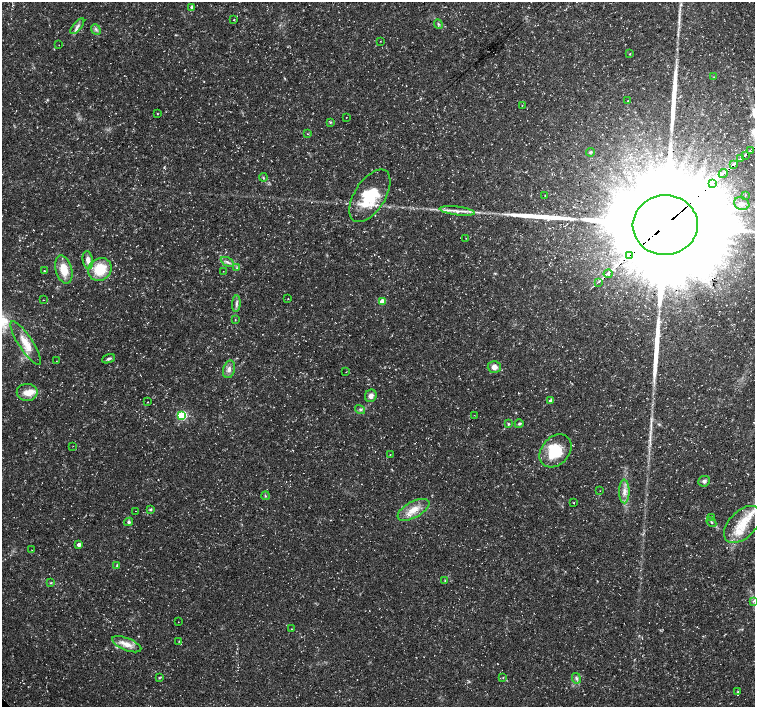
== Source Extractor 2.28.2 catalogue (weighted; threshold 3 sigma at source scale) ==
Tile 10 of 4 x 4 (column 2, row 3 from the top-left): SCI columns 1506-3010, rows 1558-2966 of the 6024 x 5999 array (HDU 1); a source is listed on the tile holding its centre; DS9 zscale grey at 2 x 2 block average (1 PNG px = mean of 2 x 2 image px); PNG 757 x 709 px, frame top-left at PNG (2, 2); each listed source drawn as its Kron ellipse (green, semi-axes under 4 px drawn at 4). Shown black and unused: <1% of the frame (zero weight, under 3 of 5 exposures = <1% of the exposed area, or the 3 px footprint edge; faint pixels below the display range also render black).
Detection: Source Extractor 2.28.2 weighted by HDU 2 'WHT'; one run over the whole footprint, this tile lists its part. Background 0.0235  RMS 0.0023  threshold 0.0105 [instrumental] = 3 sigma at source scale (4.5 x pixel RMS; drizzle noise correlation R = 1.50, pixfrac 1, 0.0396/0.0396 arcsec/px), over >= 5 px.
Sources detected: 109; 1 too faint to see at this stretch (2 x 2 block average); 2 inside a brighter object's white glare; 3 cosmic-ray / hot-pixel residue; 5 long thin detections or spike segments (spike, bleed or trail) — neither listed nor drawn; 9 inside a brighter listed object's ellipse — not listed separately; the other 89 listed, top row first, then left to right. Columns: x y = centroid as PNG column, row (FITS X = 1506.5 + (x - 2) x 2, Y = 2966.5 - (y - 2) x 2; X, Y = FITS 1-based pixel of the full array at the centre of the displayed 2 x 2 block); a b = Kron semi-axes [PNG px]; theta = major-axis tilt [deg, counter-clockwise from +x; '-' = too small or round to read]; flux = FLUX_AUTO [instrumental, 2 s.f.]
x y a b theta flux
192 7 3 3 - 2.1
234 20 2 2 - 0.63
438 24 5 3 - 0.71
77 26 9 4 50 2.1
96 30 6 3 -50 1.1
380 41 2 2 - 0.2
59 45 2 2 - 0.16
630 54 2 2 - 0.36
714 77 2 2 - 0.23
628 101 2 2 - 0.32
522 105 2 2 - 0.21
157 114 2 2 - 0.3
346 117 2 2 - 0.15
330 122 3 2 - 0.46
308 134 3 2 - 0.3
750 151 2 2 - 1.2
590 152 4 3 - 0.72
745 155 2 2 - 1.3
741 159 3 2 - 1.7
734 164 3 2 - 1.6
723 174 5 2 - 2.8
263 177 4 2 - 0.53
712 184 3 2 - 410
745 195 3 2 - 0.36
370 196 30 15 57 25
545 196 4 2 - 0.31
742 204 8 6 -19 2.7
457 211 18 3 -7 3.9
665 225 32 30 3 27000
466 238 2 2 - 0.15
629 255 4 2 - 2.1
88 260 9 5 -81 3.3
227 262 7 3 -30 1.3
237 268 3 2 - 0.44
100 269 12 11 - 17
64 270 14 8 -75 10
44 271 3 2 - 0.32
223 271 2 2 - 0.14
608 274 4 3 - 3.2
599 282 2 2 - 0.8
288 299 2 2 - 0.2
43 300 2 2 - 0.19
382 301 3 3 - 7.5
236 304 8 3 86 1.5
235 320 2 2 - 0.27
26 343 25 7 -57 8.9
109 359 7 3 20 1.2
56 361 2 2 - 0.16
494 367 6 5 - 3.1
229 369 9 6 75 2.8
346 372 2 2 - 0.21
27 392 10 8 2 5.5
371 396 6 5 - 2.8
550 401 3 3 - 2.6
147 402 3 2 - 0.2
360 409 5 3 - 0.93
182 415 4 3 - 34
474 415 2 2 - 0.21
508 424 4 3 - 0.56
519 424 4 3 - 0.86
73 446 2 2 - 0.18
556 451 18 14 48 20
390 454 2 2 - 0.25
704 481 6 5 - 1.5
600 491 2 2 - 0.16
624 491 12 5 -89 3.8
265 496 4 2 - 0.33
574 503 3 2 - 0.37
151 509 4 3 - 0.84
413 510 17 8 28 7.6
136 511 2 2 - 0.16
712 518 3 2 - 0.36
129 522 4 4 - 1
711 522 5 2 - 0.66
742 524 22 13 45 16
79 544 3 3 - 2.5
32 550 2 2 - 0.23
117 565 4 3 - 0.57
445 581 3 2 - 0.38
51 583 4 2 - 0.54
753 601 4 3 - 0.69
178 622 2 2 - 0.17
291 629 2 2 - 0.2
179 641 3 2 - 0.34
127 644 15 6 -21 5.3
159 678 4 2 - 0.47
503 678 3 2 - 0.38
576 678 5 4 - 1.3
738 692 3 2 - 0.43
Overlapping masked pixels (flux is a lower limit): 3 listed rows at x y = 712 184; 665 225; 629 255
Diffuse or blended objects may show on this block-average render without a row.